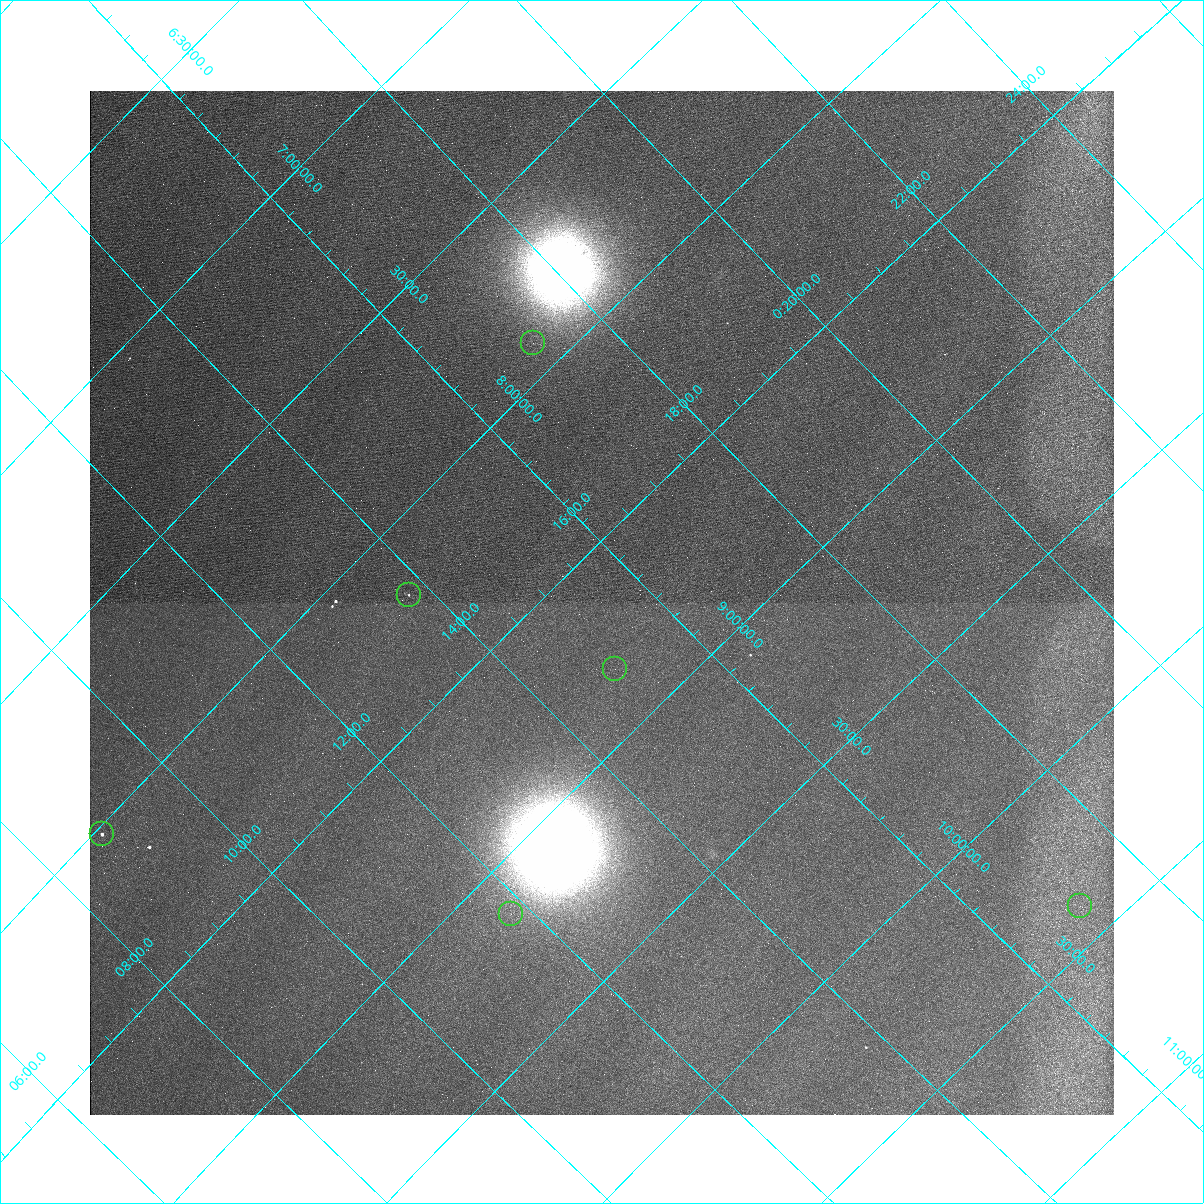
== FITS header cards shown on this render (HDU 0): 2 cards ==
NAXIS1  =                 1024 / length of data axis 1
NAXIS2  =                 1024 / length of data axis 2

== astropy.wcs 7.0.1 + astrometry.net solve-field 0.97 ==
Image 1024 x 1024 px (HDU 0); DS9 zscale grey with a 90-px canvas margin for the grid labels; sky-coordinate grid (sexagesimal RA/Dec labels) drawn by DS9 from the SOLVED WCS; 6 Tycho-2 reference stars matched to detected sources circled (green)
Header WCS: none
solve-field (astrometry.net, Tycho-2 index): SOLVED blind (the file carries no WCS)
Solved WCS: RA---TAN-SIP/DEC--TAN-SIP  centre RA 00:15:28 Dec +08:38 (3.86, +8.64 deg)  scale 11.4 arcsec/px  FOV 194.8' x 195.2'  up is +135 deg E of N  parity normal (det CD < 0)
(file carries no celestial WCS; the grid is the blind solution)
Tycho-2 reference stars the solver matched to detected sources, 6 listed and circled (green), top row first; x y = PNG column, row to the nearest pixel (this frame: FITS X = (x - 90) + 1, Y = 1024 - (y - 91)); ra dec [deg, ICRS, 3 dp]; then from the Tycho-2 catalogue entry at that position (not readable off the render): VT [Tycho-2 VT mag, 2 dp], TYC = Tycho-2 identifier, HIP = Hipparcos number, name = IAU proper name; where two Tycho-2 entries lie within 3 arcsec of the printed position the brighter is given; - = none
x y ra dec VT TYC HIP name
533 343 4.288 +7.906 9.08 595-693-1 - -
409 595 3.440 +8.194 7.45 595-373-1 1103 -
615 669 3.745 +8.821 6.05 595-579-1 1196 -
102 834 2.203 +8.022 7.47 594-1091-1 710 -
1080 906 4.257 +10.389 7.55 598-1415-1 - -
511 914 2.948 +9.140 7.55 595-323-1 954 -